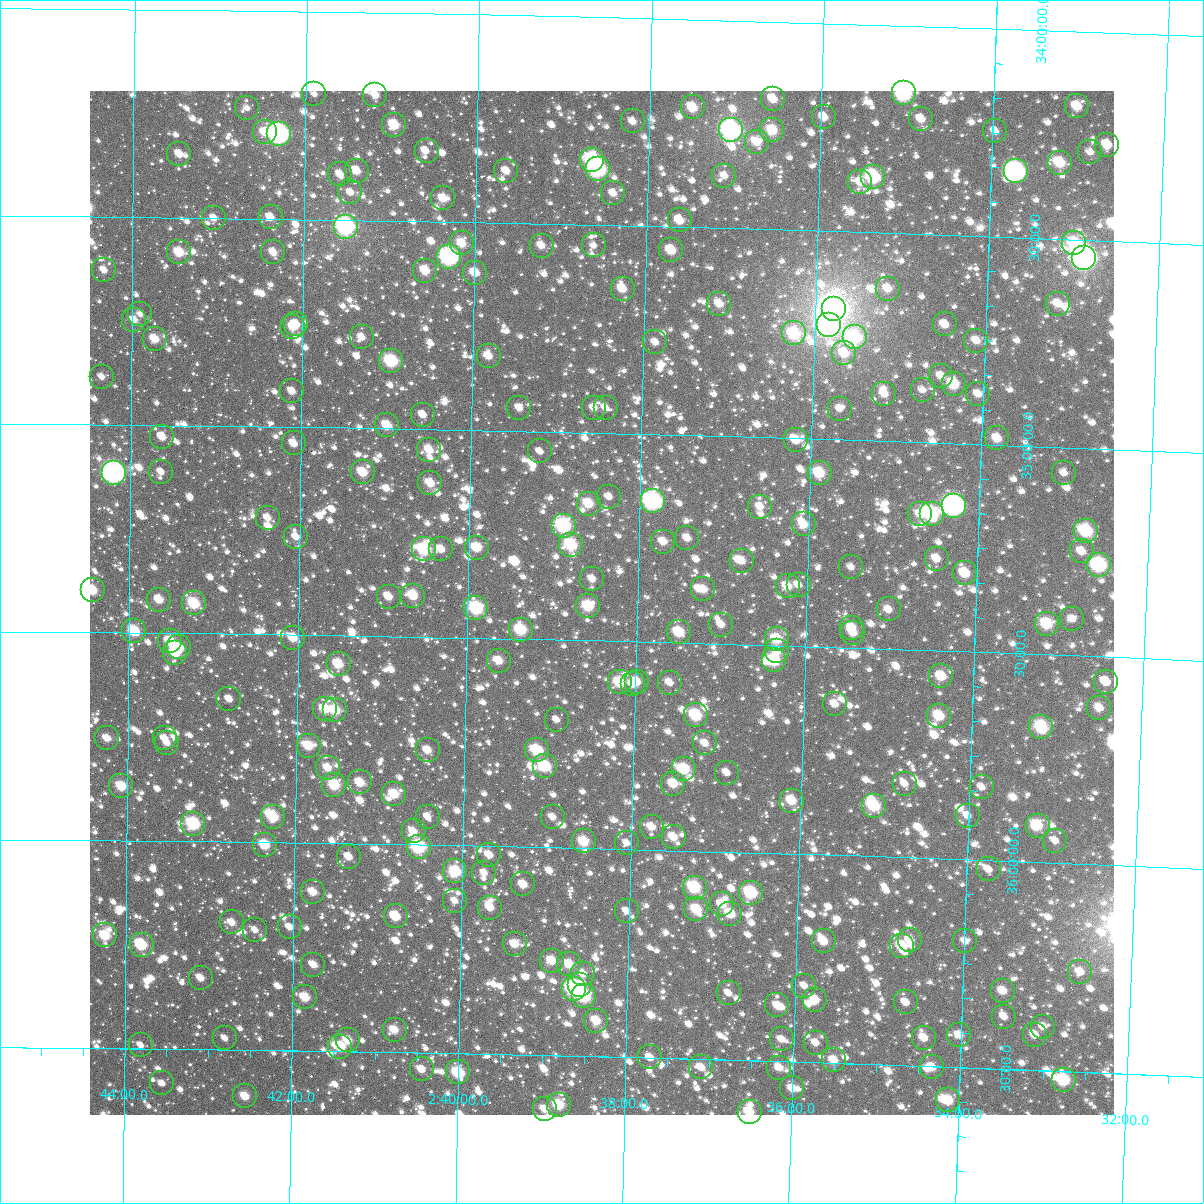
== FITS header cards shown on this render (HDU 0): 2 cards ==
NAXIS1  =                 1024
NAXIS2  =                 1024

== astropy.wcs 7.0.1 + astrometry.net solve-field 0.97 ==
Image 1024 x 1024 px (HDU 0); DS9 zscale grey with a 90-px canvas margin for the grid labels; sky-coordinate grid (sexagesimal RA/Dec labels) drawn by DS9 from the SOLVED WCS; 267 Tycho-2 reference stars matched to detected sources circled (green)
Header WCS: RA---TAN-SIP/DEC--TAN-SIP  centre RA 02:38:25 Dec +35:24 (39.61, +35.41 deg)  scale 8.66 arcsec/px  FOV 147.8' x 147.9'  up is +179 deg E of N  parity flipped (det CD > 0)
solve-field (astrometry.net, Tycho-2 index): VERIFIED the header's WCS against the Tycho-2 star catalogue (verified at 6 index scales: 13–267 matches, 0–1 conflicts across passes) and refined it, rather than solving blind
Solved WCS: RA---TAN-SIP/DEC--TAN-SIP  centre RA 02:38:25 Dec +35:24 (39.60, +35.41 deg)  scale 8.66 arcsec/px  FOV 147.9' x 147.9'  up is +179 deg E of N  parity flipped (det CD > 0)
The solver's refit moves the header's centre by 0.55 arcsec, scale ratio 1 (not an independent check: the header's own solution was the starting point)
Tycho-2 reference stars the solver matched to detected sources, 267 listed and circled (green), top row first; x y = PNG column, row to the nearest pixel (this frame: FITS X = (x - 90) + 1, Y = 1024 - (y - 91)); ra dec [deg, ICRS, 3 dp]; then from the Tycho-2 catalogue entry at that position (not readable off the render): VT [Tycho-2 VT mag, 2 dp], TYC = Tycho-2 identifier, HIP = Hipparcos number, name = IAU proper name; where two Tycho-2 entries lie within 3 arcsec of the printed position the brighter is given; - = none
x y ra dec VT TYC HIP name
904 93 38.761 +34.163 8.41 2332-1863-1 - -
314 94 40.475 +34.198 11.55 2332-1106-1 - -
375 95 40.297 +34.198 11.12 2332-894-1 - -
773 99 39.141 +34.186 10.78 2332-1859-1 - -
1077 106 38.256 +34.179 10.45 2332-1860-1 - -
693 107 39.374 +34.211 10.19 2332-404-1 - -
247 108 40.670 +34.235 11.85 2333-426-1 - -
824 117 38.991 +34.226 11.04 2332-1576-1 - -
921 119 38.709 +34.223 10.97 2332-2063-1 - -
633 121 39.547 +34.249 11.22 2332-768-1 - -
394 125 40.241 +34.269 10.03 2332-1599-1 - -
731 130 39.260 +34.264 7.44 2332-1426-1 12193 -
772 130 39.140 +34.261 10.29 2332-812-1 - -
995 131 38.492 +34.246 11.48 2332-1680-1 - -
265 132 40.618 +34.292 10.82 2333-457-1 - -
279 134 40.577 +34.295 7.06 2333-450-1 12628 -
757 142 39.184 +34.291 11.52 2332-1945-1 - -
1107 145 38.165 +34.269 10.70 2331-1859-1 - -
427 151 40.145 +34.331 11.70 2332-1686-1 - -
1090 152 38.214 +34.288 11.79 2331-851-1 - -
179 154 40.866 +34.346 11.10 2333-325-1 - -
592 160 39.663 +34.343 8.49 2332-240-1 - -
1060 163 38.300 +34.317 9.86 2332-1148-1 - -
598 169 39.646 +34.366 8.00 2332-822-1 12314 -
357 171 40.348 +34.381 10.67 2332-1178-1 - -
506 171 39.913 +34.375 10.95 2332-408-1 - -
1016 171 38.428 +34.341 7.70 2332-1054-1 - -
340 174 40.396 +34.390 11.19 2332-292-1 - -
724 176 39.276 +34.374 11.68 2332-1084-1 - -
873 177 38.842 +34.366 8.78 2332-1543-1 12052 -
860 182 38.880 +34.380 11.13 2332-522-1 - -
350 192 40.365 +34.433 11.50 2332-1474-1 - -
613 193 39.599 +34.423 11.22 2332-24-1 - -
443 198 40.094 +34.444 10.72 2332-1070-1 - -
271 217 40.597 +34.496 11.10 2333-129-1 - -
214 218 40.763 +34.500 11.80 2333-289-1 - -
680 220 39.403 +34.484 10.57 2332-1653-1 - -
346 227 40.377 +34.516 8.09 2332-674-1 12557 -
462 243 40.038 +34.551 10.50 2332-490-1 - -
1074 243 38.250 +34.508 9.64 2332-1889-1 - -
594 245 39.653 +34.550 11.50 2332-102-1 - -
542 246 39.805 +34.553 11.22 2332-1770-1 - -
671 250 39.425 +34.556 10.19 2332-308-1 - -
179 252 40.863 +34.583 10.17 2333-456-1 - -
273 252 40.588 +34.581 10.96 2333-161-1 - -
449 257 40.073 +34.585 7.70 2332-1630-1 12450 -
1084 258 38.219 +34.542 5.95 2331-1545-1 11840 -
104 270 41.082 +34.628 11.36 2333-1163-1 - -
425 271 40.143 +34.618 10.26 2332-1372-1 - -
475 273 39.997 +34.621 10.49 2332-2170-1 - -
623 289 39.565 +34.652 10.52 2332-2047-1 - -
888 289 38.789 +34.633 11.45 2332-1537-1 - -
719 304 39.281 +34.682 10.81 2332-1568-1 - -
1058 304 38.290 +34.656 11.34 2332-1032-1 - -
834 309 38.945 +34.688 5.57 2332-2197-1 12086 -
140 314 40.974 +34.733 12.15 2333-301-1 - -
134 320 40.993 +34.747 11.59 2333-127-1 - -
296 324 40.519 +34.753 10.90 2333-85-1 - -
945 324 38.619 +34.715 10.77 2332-248-1 - -
829 325 38.959 +34.725 6.75 2332-64-1 12091 -
293 327 40.527 +34.759 11.15 2333-408-1 - -
794 333 39.059 +34.748 9.42 2332-246-1 - -
362 337 40.325 +34.782 11.54 2332-544-1 - -
855 337 38.882 +34.753 9.38 2332-1585-1 - -
155 339 40.931 +34.792 10.62 2333-357-1 - -
976 341 38.525 +34.751 11.08 2332-294-1 - -
655 342 39.465 +34.778 11.43 2332-1200-1 - -
844 353 38.911 +34.793 10.62 2332-1050-1 - -
489 356 39.952 +34.821 10.91 2332-854-1 - -
391 361 40.240 +34.837 9.64 2332-1270-1 - -
941 376 38.625 +34.839 11.39 2332-1678-1 - -
102 377 41.086 +34.885 11.46 2333-932-1 - -
954 384 38.588 +34.857 9.58 2332-1036-1 - -
923 390 38.678 +34.875 11.74 2332-1508-1 - -
292 391 40.528 +34.914 11.24 2333-448-1 - -
884 394 38.790 +34.886 11.03 2332-318-1 - -
978 394 38.515 +34.880 11.26 2332-1024-1 - -
519 408 39.859 +34.944 11.60 2332-472-1 - -
594 408 39.641 +34.940 11.03 2332-466-1 - -
606 408 39.607 +34.939 12.04 2332-48-1 - -
840 409 38.919 +34.926 11.96 2332-82-1 - -
423 415 40.142 +34.966 11.61 2332-700-1 - -
387 425 40.247 +34.993 10.34 2332-162-1 - -
162 437 40.907 +35.028 10.96 2333-304-1 - -
997 438 38.454 +34.985 10.62 2332-178-1 - -
796 440 39.046 +35.005 11.08 2332-1407-1 - -
294 443 40.520 +35.039 11.05 2333-300-1 - -
429 450 40.122 +35.050 10.92 2332-1225-1 - -
540 451 39.796 +35.048 11.68 2332-1175-1 - -
161 472 40.909 +35.112 11.64 2333-330-1 - -
363 472 40.315 +35.106 10.31 2332-1145-1 - -
114 473 41.048 +35.115 7.22 2333-677-1 12776 -
820 473 38.972 +35.083 9.71 2332-1075-1 12096 -
1064 473 38.255 +35.062 11.44 2332-1247-1 - -
430 483 40.117 +35.129 10.44 2332-789-1 - -
609 497 39.590 +35.153 12.01 2332-1375-1 - -
653 501 39.461 +35.161 7.60 2332-429-1 12259 -
589 504 39.649 +35.170 10.12 2332-805-1 - -
954 506 38.574 +35.150 7.37 2332-897-1 11959 -
760 507 39.145 +35.167 11.27 2332-1019-1 - -
920 514 38.672 +35.173 10.85 2332-467-1 - -
932 514 38.639 +35.173 9.11 2332-469-1 - -
268 518 40.594 +35.219 11.50 2333-272-1 - -
804 524 39.015 +35.207 10.83 2332-1383-1 - -
564 526 39.722 +35.225 8.39 2332-509-1 - -
1086 531 38.182 +35.199 9.16 2331-741-1 - -
296 537 40.510 +35.264 11.11 2333-190-1 - -
687 538 39.356 +35.248 11.32 2332-741-1 - -
663 542 39.427 +35.258 10.72 2332-485-1 - -
571 545 39.698 +35.271 9.32 2332-323-1 - -
477 548 39.977 +35.283 10.69 2332-587-1 - -
424 549 40.131 +35.289 9.07 2332-991-1 12467 -
441 549 40.081 +35.288 11.20 2332-263-1 - -
1082 551 38.194 +35.249 11.34 2331-666-1 - -
937 559 38.620 +35.279 10.97 2332-951-1 - -
742 561 39.195 +35.299 11.40 2332-499-1 - -
1099 565 38.140 +35.280 8.53 2331-512-1 - -
851 567 38.872 +35.306 11.73 2332-555-1 - -
965 573 38.535 +35.312 10.04 2332-357-1 - -
592 579 39.633 +35.352 11.60 2332-985-1 - -
799 585 39.025 +35.353 11.49 2332-425-1 - -
788 586 39.057 +35.357 10.67 2332-1313-1 - -
703 589 39.305 +35.370 10.90 2332-927-1 - -
93 590 41.107 +35.399 10.17 2333-553-1 - -
413 596 40.162 +35.401 10.32 2332-1099-1 - -
389 597 40.234 +35.404 10.84 2332-967-1 - -
159 600 40.911 +35.420 10.78 2333-66-1 - -
194 603 40.808 +35.428 9.66 2333-176-1 - -
588 606 39.644 +35.417 9.68 2332-259-1 - -
476 608 39.974 +35.428 9.07 2332-287-1 12423 -
889 609 38.757 +35.405 11.26 2332-631-1 - -
1072 619 38.215 +35.413 11.91 2331-768-1 - -
1047 624 38.288 +35.427 9.56 2332-637-1 - -
721 625 39.249 +35.453 11.36 2332-219-1 - -
852 628 38.864 +35.452 11.04 2332-133-1 - -
521 630 39.840 +35.478 9.41 2332-379-1 - -
134 631 40.983 +35.496 9.74 2333-36-1 - -
679 632 39.374 +35.475 9.98 2332-47-1 - -
853 633 38.859 +35.464 11.13 2332-21-1 - -
293 638 40.514 +35.507 10.37 2333-394-1 - -
777 639 39.084 +35.484 9.96 2332-725-1 - -
170 641 40.877 +35.519 10.13 2333-172-1 - -
179 647 40.849 +35.533 10.35 2333-226-1 - -
777 651 39.082 +35.513 11.01 2332-615-1 - -
175 653 40.862 +35.547 10.10 2333-194-1 - -
774 660 39.091 +35.536 9.36 2332-233-1 - -
499 661 39.904 +35.554 10.89 2332-565-1 - -
339 664 40.378 +35.569 10.16 2332-187-1 - -
941 676 38.594 +35.561 10.18 2332-373-1 - -
620 682 39.546 +35.599 9.88 2332-277-1 - -
637 682 39.495 +35.596 10.50 2332-311-1 - -
1106 682 38.108 +35.560 11.42 2331-124-1 - -
670 683 39.397 +35.596 11.41 2332-449-1 - -
633 684 39.507 +35.603 11.51 2332-385-1 - -
229 699 40.700 +35.656 11.51 2337-37-1 - -
835 704 38.907 +35.637 11.46 2336-509-1 - -
1099 708 38.124 +35.624 10.81 2331-176-1 - -
325 709 40.417 +35.677 10.15 2336-595-1 - -
335 710 40.386 +35.680 9.94 2336-137-1 - -
696 715 39.318 +35.673 9.29 2336-89-1 - -
939 716 38.597 +35.657 9.98 2336-593-1 - -
557 720 39.730 +35.693 11.86 2336-455-1 - -
1041 727 38.293 +35.676 9.38 2336-1-1 - -
107 738 41.060 +35.754 10.88 2337-695-1 - -
165 738 40.890 +35.753 11.39 2337-704-1 - -
167 743 40.882 +35.764 11.71 2337-645-1 - -
705 743 39.288 +35.740 11.49 2336-243-1 - -
309 746 40.463 +35.767 10.12 2336-589-1 - -
428 750 40.110 +35.772 11.00 2336-109-1 - -
537 750 39.787 +35.767 9.77 2336-669-1 - -
545 766 39.760 +35.805 9.31 2336-185-1 - -
328 768 40.405 +35.819 10.82 2336-241-1 - -
684 769 39.348 +35.803 9.72 2336-547-1 - -
727 773 39.221 +35.809 11.76 2336-357-1 - -
360 782 40.309 +35.853 10.42 2336-203-1 - -
673 784 39.379 +35.839 10.44 2336-43-1 - -
905 784 38.692 +35.823 11.66 2336-467-1 - -
334 785 40.385 +35.860 9.54 2336-609-1 - -
121 786 41.017 +35.869 9.99 2337-463-1 - -
982 787 38.463 +35.825 11.79 2336-649-1 - -
394 794 40.206 +35.880 10.16 2336-5-1 - -
792 801 39.027 +35.873 10.24 2336-411-1 - -
874 806 38.780 +35.879 9.48 2336-231-1 - -
968 816 38.503 +35.895 11.17 2336-229-1 - -
273 817 40.565 +35.939 9.65 2337-675-1 - -
428 817 40.106 +35.933 11.39 2336-2296-1 - -
553 817 39.734 +35.927 11.45 2336-2309-1 - -
193 824 40.802 +35.958 8.92 2337-240-1 - -
1038 826 38.293 +35.912 10.78 2336-2360-1 - -
652 827 39.440 +35.945 11.04 2336-2264-1 - -
414 831 40.147 +35.968 10.82 2336-2248-1 - -
674 837 39.374 +35.968 10.94 2336-2284-1 - -
584 841 39.641 +35.984 10.02 2336-2105-1 - -
1055 841 38.240 +35.947 11.54 2335-1580-1 - -
627 843 39.513 +35.985 12.02 2336-2095-1 - -
265 845 40.588 +36.006 9.96 2337-388-1 - -
419 847 40.130 +36.006 8.49 2336-2006-1 12465 -
489 855 39.921 +36.021 10.93 2336-1954-1 - -
349 857 40.338 +36.032 11.01 2336-2067-1 - -
989 869 38.435 +36.022 11.47 2336-1998-1 - -
455 871 40.020 +36.063 9.47 2336-1881-1 - -
484 873 39.935 +36.064 11.38 2336-1898-1 - -
523 884 39.818 +36.091 10.73 2336-2263-1 - -
695 888 39.308 +36.088 9.13 2336-1854-1 - -
313 892 40.444 +36.118 10.51 2336-1987-1 - -
751 893 39.139 +36.097 9.01 2336-1680-1 - -
455 901 40.020 +36.133 11.41 2336-2211-1 - -
722 904 39.225 +36.126 10.62 2336-1769-1 - -
490 908 39.916 +36.148 11.03 2336-1937-1 - -
696 909 39.301 +36.140 9.99 2336-1967-1 - -
627 911 39.508 +36.149 11.64 2336-2139-1 - -
730 914 39.199 +36.149 10.16 2336-1886-1 - -
396 916 40.195 +36.173 10.23 2336-1826-1 - -
232 922 40.684 +36.194 11.53 2337-237-1 - -
290 927 40.512 +36.203 11.74 2337-616-1 - -
255 930 40.614 +36.211 11.58 2337-442-1 - -
105 935 41.061 +36.229 9.90 2337-502-1 - -
910 940 38.661 +36.199 11.09 2336-1595-1 - -
824 941 38.919 +36.208 10.44 2336-2035-1 - -
965 941 38.497 +36.197 11.77 2336-1605-1 - -
515 944 39.840 +36.234 10.78 2336-1447-1 - -
142 945 40.952 +36.251 11.51 2337-632-1 - -
902 946 38.685 +36.213 10.01 2336-1847-1 - -
552 961 39.727 +36.272 10.62 2336-1994-1 - -
569 964 39.676 +36.280 10.27 2336-1831-1 - -
313 965 40.439 +36.293 11.07 2336-1194-1 - -
1080 972 38.151 +36.260 11.22 2335-1486-1 - -
583 974 39.634 +36.302 11.31 2336-1295-1 - -
201 978 40.774 +36.329 10.97 2337-189-1 - -
580 985 39.641 +36.329 10.96 2336-1602-1 - -
804 986 38.972 +36.316 11.77 2336-1246-1 - -
574 989 39.658 +36.339 7.89 2336-1744-1 12321 -
1003 991 38.379 +36.313 10.73 2336-1646-1 - -
729 993 39.198 +36.339 11.88 2336-1453-1 - -
584 996 39.628 +36.356 8.92 2336-2286-1 - -
305 997 40.462 +36.372 10.18 2336-1507-1 - -
815 1000 38.938 +36.350 10.83 2336-1221-1 - -
906 1002 38.668 +36.349 11.35 2336-1926-1 - -
777 1005 39.051 +36.366 11.44 2336-1722-1 - -
1004 1017 38.373 +36.374 11.13 2336-1369-1 - -
596 1021 39.591 +36.415 10.43 2336-1996-1 - -
1043 1027 38.256 +36.395 11.33 2336-1414-1 - -
395 1030 40.193 +36.447 10.63 2336-1359-1 - -
959 1035 38.506 +36.422 11.45 2336-2187-1 - -
1035 1035 38.279 +36.416 11.44 2336-2210-1 - -
225 1038 40.700 +36.472 11.80 2337-307-1 - -
924 1038 38.610 +36.432 10.75 2336-2224-1 - -
782 1039 39.035 +36.447 11.46 2336-1291-1 - -
348 1040 40.332 +36.474 10.41 2336-845-1 - -
816 1043 38.933 +36.453 11.45 2336-822-1 - -
141 1045 40.951 +36.492 11.67 2337-579-1 - -
340 1047 40.355 +36.489 9.88 2336-1343-1 - -
650 1057 39.427 +36.500 11.04 2336-1553-1 - -
834 1060 38.878 +36.493 10.80 2336-1309-1 - -
701 1067 39.273 +36.520 11.54 2336-850-1 - -
932 1067 38.584 +36.502 10.55 2336-823-1 - -
779 1068 39.040 +36.515 10.92 2336-808-1 - -
422 1069 40.110 +36.540 10.94 2336-907-1 - -
458 1072 40.002 +36.546 9.86 2336-2320-1 - -
1064 1080 38.188 +36.521 9.21 2335-1855-1 - -
162 1083 40.886 +36.583 11.68 2337-62-1 - -
792 1088 38.999 +36.564 11.46 2336-1312-1 - -
245 1096 40.637 +36.612 10.51 2337-357-1 - -
948 1100 38.531 +36.581 9.98 2336-849-1 - -
559 1105 39.697 +36.619 9.61 2336-620-1 - -
545 1109 39.738 +36.629 10.98 2336-1775-1 - -
750 1112 39.125 +36.624 10.77 2336-1304-1 - -